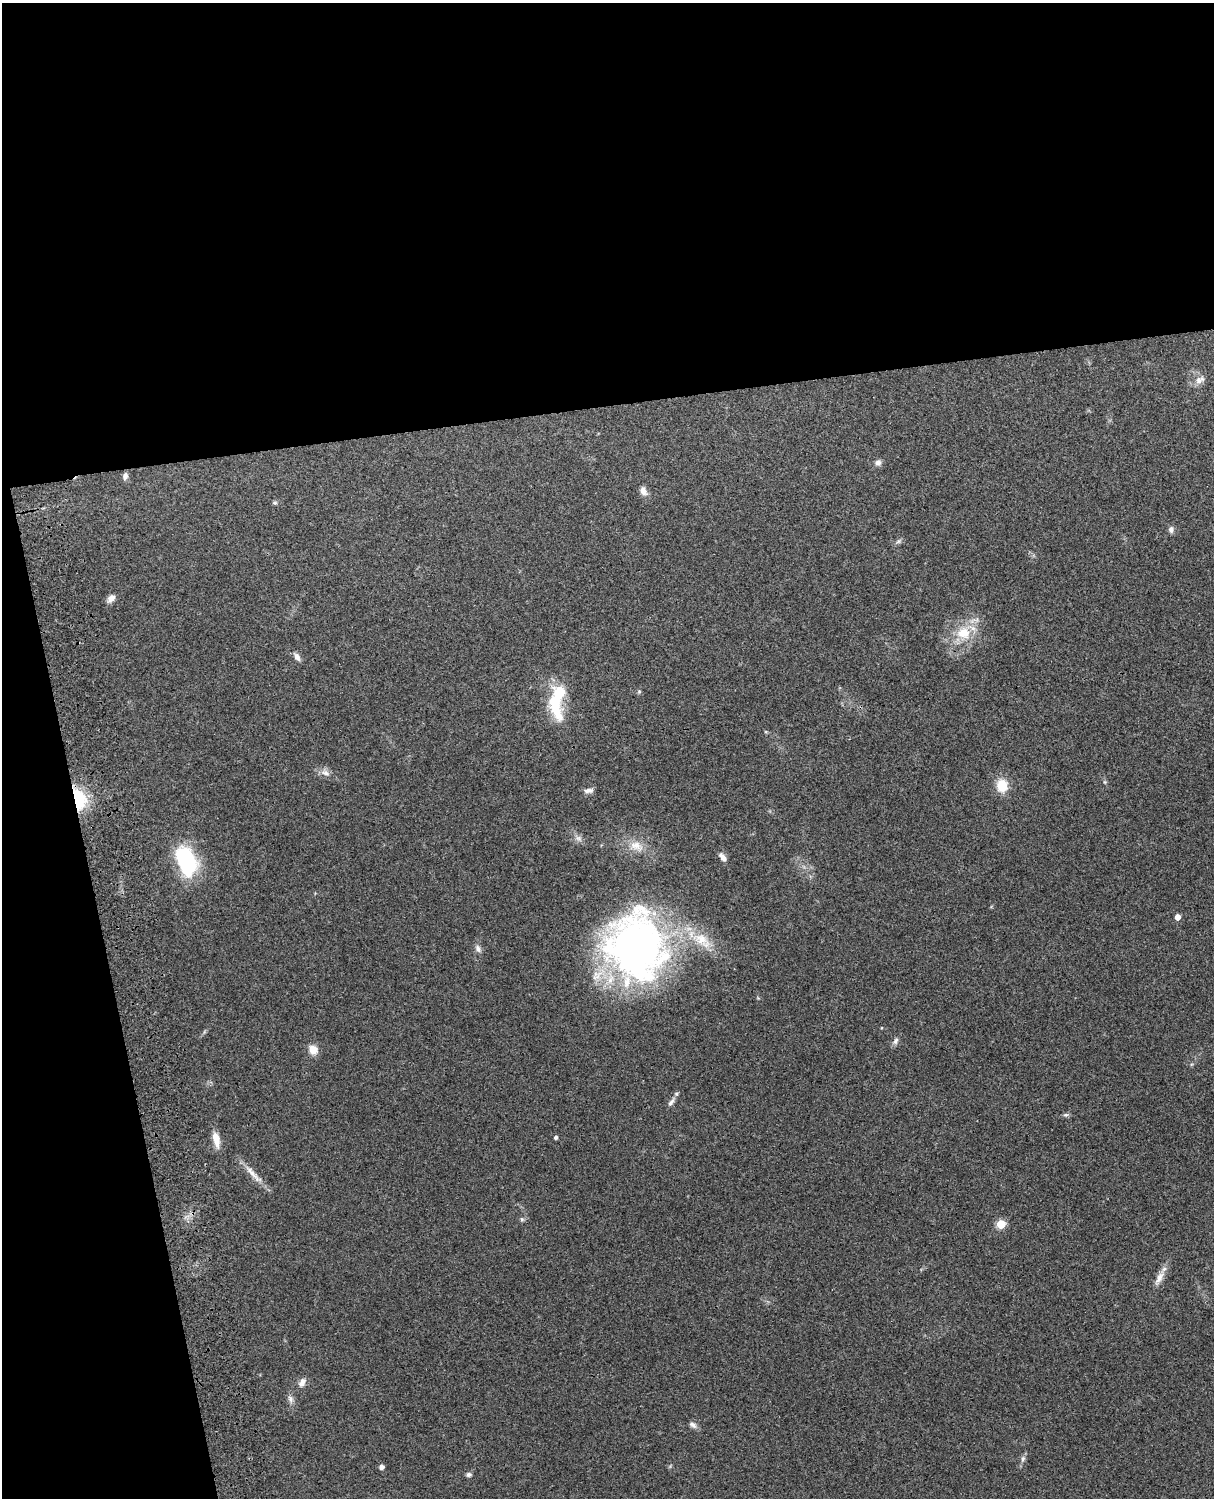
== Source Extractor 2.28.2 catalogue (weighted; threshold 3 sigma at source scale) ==
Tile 1 of 4 x 3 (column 1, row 1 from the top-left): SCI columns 119-1330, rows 3155-4650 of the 5087 x 4925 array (HDU 1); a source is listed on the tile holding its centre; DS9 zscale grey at full resolution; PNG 1216 x 1500 px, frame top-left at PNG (2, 3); no overlay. Shown black and unused: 33% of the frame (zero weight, under 3 of 4 exposures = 6% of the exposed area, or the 3 px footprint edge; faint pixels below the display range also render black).
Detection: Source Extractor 2.28.2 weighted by HDU 2 'WHT'; one run over the whole footprint, this tile lists its part. Background 0.285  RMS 0.0093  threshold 0.0419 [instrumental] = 3 sigma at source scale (4.5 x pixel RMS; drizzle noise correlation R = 1.50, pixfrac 1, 0.05/0.05 arcsec/px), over >= 5 px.
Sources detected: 43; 2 inside a brighter object's white glare — not listed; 1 inside a brighter listed object's ellipse — not listed separately; the other 40 listed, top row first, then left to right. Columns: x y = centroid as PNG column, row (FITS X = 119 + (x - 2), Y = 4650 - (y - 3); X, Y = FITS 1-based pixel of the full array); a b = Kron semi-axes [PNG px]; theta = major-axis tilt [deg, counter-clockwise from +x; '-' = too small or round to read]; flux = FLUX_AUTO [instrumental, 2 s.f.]
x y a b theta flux
1200 380 14 8 28 6.5
878 462 9 7 13 3.6
125 476 9 6 76 3.2
643 491 12 8 -64 5.7
275 503 7 5 1 1.5
1171 529 9 7 -88 3.2
899 541 8 4 31 2.1
111 598 11 7 46 5.5
963 633 20 18 -6 26
297 657 12 7 -57 4
639 691 5 5 - 1.3
555 700 38 17 71 45
325 773 12 8 -17 5.5
1105 782 6 4 -45 1.2
1002 785 14 12 -84 19
589 790 12 6 6 3.8
79 799 27 15 -76 41
579 838 11 7 -39 4.1
636 846 21 13 -24 14
723 857 12 6 -50 5.2
186 860 28 16 -71 95
1177 917 5 4 - 7.8
638 946 77 65 -52 410
478 949 10 7 -58 3.8
896 1041 10 6 64 3.3
313 1050 10 9 - 10
671 1102 13 6 51 3.9
1066 1115 8 5 7 1.9
556 1137 4 4 - 2
216 1139 21 8 -79 11
253 1174 37 7 -47 11
522 1219 6 5 - 1.7
1001 1224 5 5 - 36
1159 1278 23 8 60 8.6
302 1383 12 7 59 5.4
290 1399 10 7 -70 3.7
693 1425 11 7 -34 3.6
1023 1459 9 6 73 3
381 1467 5 5 - 4.1
469 1475 7 5 15 2.2
Overlapping masked pixels (flux is a lower limit): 1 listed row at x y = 79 799